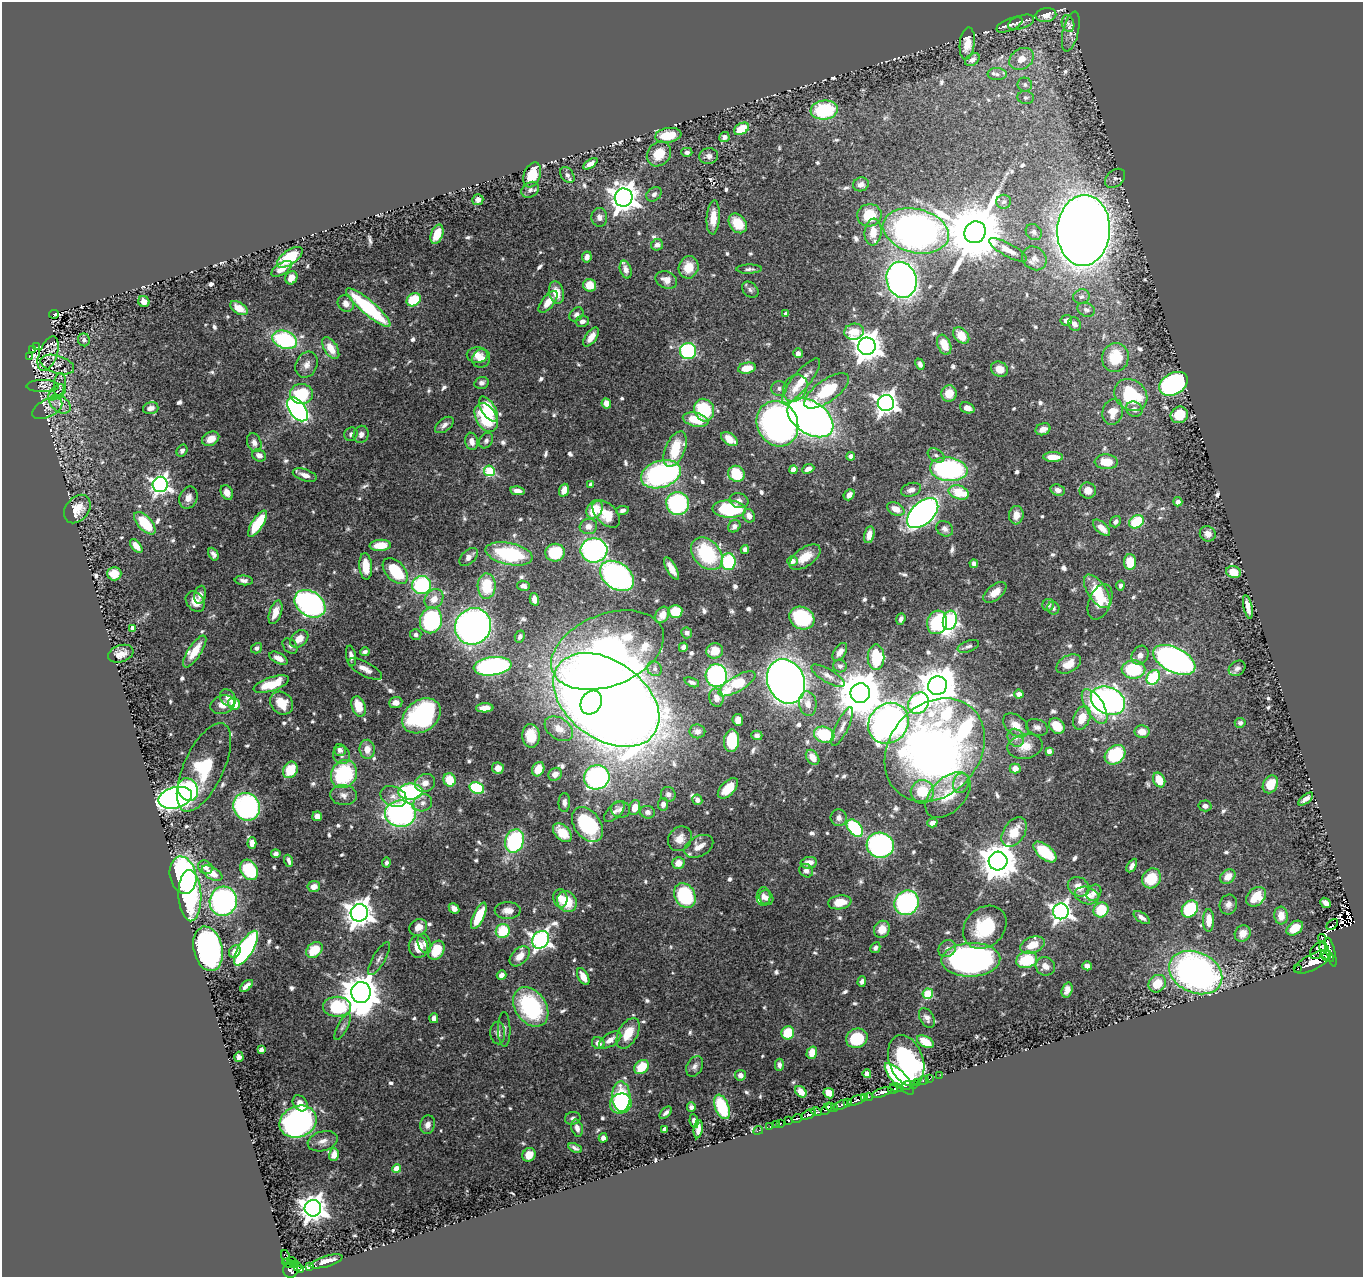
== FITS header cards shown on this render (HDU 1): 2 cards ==
NAXIS1  =                 1361
NAXIS2  =                 1275

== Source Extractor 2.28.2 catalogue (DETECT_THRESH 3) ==
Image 1361 x 1275 px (HDU 1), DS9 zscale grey, 1 PNG px = 1 image px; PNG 1365 x 1279 px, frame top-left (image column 1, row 1275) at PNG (2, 2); each listed source drawn as its Kron ellipse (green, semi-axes under 4 px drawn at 4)
Background 0.402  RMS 0.014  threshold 0.0433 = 3 sigma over >= 5 px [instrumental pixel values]
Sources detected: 771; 5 with non-positive FLUX_AUTO (blend fragments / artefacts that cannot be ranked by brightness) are neither listed nor drawn; of the other 766, the 500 brightest by FLUX_AUTO listed and drawn (266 fainter detections omitted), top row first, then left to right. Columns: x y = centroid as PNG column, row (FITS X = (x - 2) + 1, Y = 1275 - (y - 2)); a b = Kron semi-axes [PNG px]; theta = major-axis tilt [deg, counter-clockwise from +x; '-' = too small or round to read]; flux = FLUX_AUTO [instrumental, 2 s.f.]
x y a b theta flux
1046 15 10 7 9 12
1021 22 13 6 19 5.1
1068 23 8 6 -73 3.4
1009 25 14 6 22 5.5
1071 31 20 7 76 8.1
967 44 16 7 83 13
1021 59 13 10 32 15
972 60 8 5 36 5.1
997 74 10 6 -1 3.6
1025 85 7 7 - 3.3
1026 98 8 6 -8 3.1
824 110 14 9 7 79
741 129 8 5 31 26
668 135 13 7 9 25
724 137 5 5 - 4.1
687 152 5 4 - 3.3
659 154 13 11 50 24
709 156 9 8 - 5.6
590 164 8 4 34 6.6
532 175 13 8 69 30
567 175 9 6 -57 3.7
1115 178 11 8 42 3.6
861 184 8 6 19 4.9
530 190 9 7 33 4
654 194 8 6 40 4.2
624 198 9 9 - 1300
478 200 5 5 - 5.9
1004 202 7 7 - 2.9
869 215 12 11 - 32
599 217 9 8 - 4.3
713 217 17 6 86 15
738 223 11 8 -54 27
1084 230 35 26 86 2300
916 231 33 22 -14 620
873 232 13 8 84 15
975 232 11 10 - 9500
1034 232 9 7 -47 3.3
437 234 10 6 71 16
657 245 6 5 - 5.6
1008 250 21 6 -29 8.4
290 257 15 7 35 37
587 257 6 4 81 4.5
1034 258 13 11 -39 7.8
689 267 11 10 - 18
282 269 12 5 32 8.9
749 269 13 4 2 3.1
626 270 9 5 -73 5.2
291 278 7 5 60 8
666 280 11 8 -23 9
902 280 18 15 -74 550
590 285 6 6 - 16
750 290 9 7 -44 3.1
556 293 11 7 -77 15
1081 297 8 7 - 3.8
414 300 7 6 - 46
144 301 6 5 - 5.6
548 302 13 6 51 13
346 303 9 7 -49 7.7
239 308 10 5 -32 11
368 308 28 7 -40 110
1086 310 9 6 -21 3.8
54 314 5 3 - 10
576 314 8 6 43 3.7
786 314 4 3 - 3.8
1066 320 6 5 - 4.5
582 321 7 5 10 4.5
1074 324 7 6 - 5.3
854 332 10 8 12 22
961 336 9 6 -46 14
591 337 11 5 55 9.7
84 340 6 6 - 3.8
285 340 12 8 -19 120
944 345 10 6 -67 16
867 346 9 8 - 1500
36 347 4 2 - 6.5
331 348 12 6 -58 16
33 350 3 2 - 5.7
688 351 8 8 - 120
798 353 5 5 - 4.2
48 354 18 9 69 6.3
477 355 10 8 -1 10
29 357 2 2 - 4.2
1115 358 15 13 75 37
481 359 9 8 - 10
920 364 6 4 -67 3.3
57 365 17 8 -18 6.2
307 365 13 10 65 8.2
747 368 9 5 10 16
999 369 9 7 -31 9.3
801 381 28 8 51 22
481 383 7 6 - 3.5
1173 384 15 10 30 250
60 385 12 6 88 3.6
43 386 16 6 0 4.2
779 388 8 7 - 3.7
795 388 14 11 59 14
827 391 26 11 36 46
56 392 10 5 45 3.1
949 393 8 7 - 14
301 394 11 10 - 51
1131 395 17 14 -39 74
606 403 5 4 - 10
886 403 8 8 - 690
60 404 12 8 -36 7.2
47 408 16 8 27 5.8
151 408 8 5 16 6.6
967 408 7 5 -21 7.3
297 409 13 8 -53 350
488 409 14 7 -58 36
1134 409 8 7 - 5.3
704 410 11 10 - 63
1113 412 13 10 74 17
1179 415 9 8 - 26
486 417 15 10 -61 62
810 418 25 16 -34 660
696 420 13 7 -13 26
777 424 23 20 -63 460
444 425 11 6 37 4.7
1043 429 8 5 22 7.2
351 434 7 6 - 3.4
361 434 9 7 70 4.8
211 439 9 6 28 10
729 439 9 5 -34 15
486 440 8 6 59 3.2
472 441 9 6 -79 6.1
254 443 9 7 -70 5.5
675 449 19 9 67 34
182 451 6 5 - 3.7
259 455 7 5 -29 5.4
936 455 9 6 -31 3.6
851 456 4 4 - 4.8
1053 457 10 5 -1 14
1106 462 11 7 -2 22
808 469 6 4 24 6.3
949 469 19 11 -7 200
794 470 4 4 - 16
489 471 5 5 - 78
661 474 20 13 18 210
736 474 8 8 - 39
305 475 12 6 -18 7.6
160 484 8 7 - 450
591 485 4 4 - 7.3
564 490 6 5 - 8.5
911 490 10 6 18 6.1
1058 490 7 5 -19 5.7
1088 490 8 8 - 9.9
517 491 7 4 -11 6
227 492 8 5 -62 8.2
959 492 10 6 -19 34
849 495 6 4 50 6.5
188 498 11 9 69 7.6
739 501 10 7 -13 4.5
1178 502 4 4 - 5.9
678 503 11 11 - 140
77 509 15 11 52 15
594 509 10 7 57 23
729 509 17 8 -2 81
896 509 9 6 -26 12
622 510 6 4 11 3.1
923 513 19 11 43 510
606 514 16 10 -45 24
1016 515 9 7 84 8.6
749 516 7 5 -65 6.4
1115 522 6 5 - 3.4
1136 522 8 6 33 43
145 523 14 7 -47 37
258 524 15 5 57 51
588 526 9 7 17 6.9
734 526 7 5 48 4.9
1101 528 10 5 -43 9.9
945 529 9 7 -31 4.8
1208 534 8 7 - 6.5
869 535 9 5 77 8.2
380 545 10 5 4 23
136 546 8 4 -50 8.2
594 550 13 12 - 230
745 550 4 4 - 4.6
555 553 10 9 - 45
213 554 7 4 -62 3.6
509 554 24 11 -12 79
707 554 18 13 -48 79
469 557 11 6 44 6.9
805 557 18 9 35 18
792 561 5 5 - 7.8
728 562 8 7 - 93
1130 562 8 6 -89 24
974 564 4 4 - 3.9
366 566 13 6 -86 21
672 569 12 5 -61 10
395 571 15 9 -46 48
1234 572 7 5 -19 13
114 574 7 6 - 18
617 576 19 13 -36 280
244 580 9 5 -4 4.3
422 585 9 9 - 120
487 586 13 9 -88 39
523 586 6 5 - 5.7
1120 586 5 4 - 3.5
1097 591 19 9 -56 42
995 592 13 7 39 11
200 595 9 5 79 4.6
434 599 10 8 51 13
534 599 6 4 -75 6.1
195 602 11 8 -50 12
1100 602 18 11 68 13
310 604 17 12 -34 300
1048 605 6 5 - 3.1
1248 607 12 4 -78 7.7
1053 608 6 6 - 3.3
676 611 7 6 - 31
275 612 12 6 70 12
662 615 9 6 60 12
802 618 13 11 -27 84
901 619 6 4 71 3.8
431 620 13 11 72 120
950 620 10 7 78 260
937 622 12 9 73 75
473 626 19 17 48 540
133 628 4 4 - 9
687 633 5 5 - 3
416 634 5 5 - 3
520 637 6 5 - 3.1
299 639 10 7 41 11
290 646 8 6 -46 2.9
968 646 11 5 20 3.4
683 647 5 4 - 3.7
257 648 6 5 - 3.3
607 650 59 36 22 700
195 651 18 6 57 20
715 651 8 7 - 13
365 652 5 4 - 3.1
840 652 10 5 55 6.6
121 654 13 8 19 8.7
1140 655 10 8 60 6.4
351 656 10 5 -80 4.4
876 657 13 8 -90 53
279 658 10 5 -28 7.5
1174 660 23 12 -27 510
1069 664 13 8 29 12
493 666 19 9 7 230
840 666 7 6 - 3.1
1237 668 9 7 36 4
365 669 19 7 -28 8.3
655 669 8 7 - 3.5
1133 669 12 9 1 78
716 676 11 11 - 200
828 676 19 6 -30 6.5
1153 677 8 6 52 71
786 681 23 18 -66 820
692 682 8 4 -22 3.1
271 684 18 7 19 34
737 684 21 7 30 50
937 686 9 9 - 2700
860 693 10 9 - 5200
1019 694 5 4 - 6.6
228 698 9 7 -52 6.5
716 698 9 7 -76 7.1
606 700 59 39 -36 3200
1108 701 18 13 -26 350
396 702 6 5 - 7.2
282 703 12 10 -42 22
591 703 12 10 61 380
918 703 11 9 51 140
234 704 6 6 - 22
808 704 12 9 -81 9.2
222 705 12 9 17 9.4
359 706 10 6 -72 24
1095 706 20 9 -59 44
485 708 9 4 2 9
421 716 21 15 35 180
1082 718 12 8 68 17
738 720 6 5 - 7.8
888 723 21 19 47 450
1240 723 5 5 - 3
1016 725 14 9 -40 13
1057 726 9 7 -46 21
842 727 21 6 65 6.4
1037 727 11 8 -21 4.5
559 729 15 10 -34 12
697 731 8 7 - 5.2
1142 732 7 6 - 13
757 735 5 4 - 3.1
824 735 10 7 -19 55
531 736 12 8 -87 19
1016 738 9 7 -61 5.3
732 741 11 7 85 43
1025 746 18 12 11 16
367 749 9 7 -83 12
340 750 6 6 - 4.6
935 750 56 45 49 1000
1049 751 4 4 - 5.9
342 755 9 8 - 5.3
1115 755 11 8 39 73
813 757 8 5 -54 9.7
204 767 48 20 65 77
498 768 6 6 - 8.7
1015 768 5 5 - 12
538 769 7 5 64 17
290 770 9 7 58 29
344 774 14 12 59 85
555 774 7 6 - 7.3
597 777 13 12 - 240
450 780 7 6 - 27
1159 780 8 5 -62 20
425 783 10 8 26 8.1
961 783 10 8 73 6
1270 784 9 7 59 22
477 788 7 5 -24 87
728 788 13 6 46 20
188 790 12 9 -62 81
410 792 12 8 2 200
922 792 12 11 - 29
668 794 7 7 - 3.8
344 795 13 10 -6 7.7
948 795 27 17 46 30
393 796 14 10 -25 8.9
175 798 17 10 14 660
1306 799 9 4 38 5.3
697 800 5 5 - 4
564 802 9 6 -90 4.8
423 803 9 8 - 5.5
663 804 6 5 - 4.1
1205 806 6 5 - 4
247 807 14 13 - 190
634 808 7 5 73 11
620 809 9 8 - 4.4
614 812 13 6 44 4.3
648 812 7 6 - 3.9
400 814 15 13 -1 270
317 816 5 5 - 10
839 818 8 8 - 5.5
932 823 5 4 - 5.4
587 825 19 13 -54 100
855 828 10 6 -49 97
1014 832 16 10 58 22
562 833 11 7 -45 26
680 839 13 11 49 11
514 841 12 9 71 120
252 843 6 4 88 7.8
880 845 13 12 - 220
699 846 15 10 28 10
1045 852 14 7 -40 46
276 854 4 4 - 4.2
289 861 6 3 -71 3.1
998 861 9 9 - 2700
386 863 5 4 - 3.2
678 863 6 5 - 11
809 863 8 5 10 10
1132 866 7 4 59 4.3
205 867 8 6 -35 5.1
249 870 11 8 -60 62
806 871 7 6 - 4.3
212 873 11 6 -30 15
183 875 19 13 -78 260
1228 876 8 6 37 11
1152 878 10 9 - 32
314 887 6 5 - 7.7
1079 887 11 9 -29 11
1094 893 9 6 55 5.7
1087 895 12 8 -16 12
190 896 26 11 -88 100
685 896 13 10 -59 86
763 896 9 7 87 5.3
1256 897 11 8 45 22
560 898 9 7 -83 6.7
766 898 8 6 -57 4.2
223 901 15 13 76 240
567 902 11 9 -61 28
840 902 12 7 8 17
907 903 13 12 - 150
1326 903 6 4 -41 6.8
1228 905 10 8 71 5.4
454 908 6 4 -46 6.1
1190 909 9 7 49 86
508 910 13 8 0 8.1
1101 910 8 7 - 41
1061 911 8 8 - 540
359 913 9 8 - 1200
479 916 14 5 65 33
1281 916 9 7 -85 14
1142 917 9 4 -35 4.2
1209 920 11 5 -90 13
1332 924 7 3 42 51
418 927 9 8 - 10
985 927 24 19 44 56
1295 928 9 6 35 17
882 929 9 7 59 11
503 931 7 7 - 38
1243 933 8 7 - 9.6
1322 938 4 2 - 140
541 940 9 8 - 470
424 944 10 6 -73 4.6
1032 945 13 8 21 19
418 947 11 9 -86 19
246 948 20 7 59 200
875 948 5 5 - 3
208 949 22 14 -77 370
947 949 9 8 - 5.3
314 950 9 7 41 28
436 950 10 7 60 27
1318 951 9 6 49 270
1325 951 9 4 -73 430
235 952 6 5 - 7.4
1331 952 15 3 -76 430
520 956 12 7 45 13
1327 956 7 5 -31 390
379 959 19 6 59 5.6
971 960 29 17 2 430
1027 960 11 8 16 42
1313 962 20 8 27 1400
1045 966 10 9 - 6.9
1087 966 5 4 - 5.6
1298 969 3 2 - 34
1196 973 28 20 -25 410
502 975 5 4 - 4.7
583 977 9 5 -62 11
862 981 5 4 - 3.5
1157 984 9 8 - 20
246 986 8 4 40 6.1
1067 990 8 5 73 5.7
361 992 10 9 - 2800
928 994 5 5 - 64
337 1007 14 10 0 72
531 1007 21 15 -55 110
434 1018 5 4 - 4.4
927 1018 11 7 -58 4.7
342 1027 14 5 62 3.6
504 1029 17 6 -89 4.5
498 1033 11 7 -87 5
628 1033 16 9 61 21
788 1033 6 6 - 37
857 1038 11 9 25 47
610 1040 12 6 33 8
925 1042 9 5 -29 19
598 1043 6 5 - 7.3
261 1049 4 3 - 4.4
812 1053 6 5 - 13
239 1057 5 4 - 3.9
906 1060 26 17 -71 260
779 1065 6 4 -89 3.7
695 1066 11 7 61 4.5
641 1067 8 6 44 29
867 1074 4 4 - 12
740 1075 5 5 - 4.8
940 1075 2 2 - 5.4
930 1078 3 2 - 7.9
899 1079 20 7 -48 160
924 1080 5 3 - 21
917 1082 2 2 - 8.2
913 1084 2 2 - 9.4
906 1085 6 2 17 36
897 1087 7 4 -13 200
893 1089 5 3 - 230
801 1092 6 5 - 9.6
882 1092 10 3 19 490
829 1093 5 5 - 16
621 1096 15 9 -88 51
868 1097 4 3 - 24
864 1098 4 3 - 49
857 1100 10 3 22 160
300 1103 9 6 -51 9
621 1103 11 10 - 76
848 1103 4 3 - 79
841 1105 8 3 21 170
691 1107 5 4 - 3
722 1107 13 6 -69 56
832 1107 6 4 -10 170
826 1109 7 3 51 140
816 1112 5 3 - 250
666 1113 7 4 44 3.4
808 1114 8 4 27 420
573 1118 8 6 16 3.5
797 1118 5 3 - 73
694 1121 7 4 -82 3.3
789 1121 3 2 - 10
298 1122 19 15 23 400
780 1123 3 3 - 20
428 1125 9 7 75 5.8
776 1125 2 2 - 5.3
770 1127 3 2 - 12
577 1128 8 5 -74 5.9
665 1129 4 4 - 6
698 1129 9 4 82 6.8
758 1130 5 2 - 9.7
603 1138 4 4 - 3.9
323 1141 15 9 16 7.6
575 1148 7 3 -27 3.1
334 1155 6 5 - 9.7
529 1155 7 6 - 12
397 1169 4 4 - 15
313 1208 8 8 - 1200
285 1257 7 3 -74 35
326 1261 17 5 16 12
292 1262 4 3 - 34
288 1263 6 3 -23 54
295 1264 3 2 - 23
298 1267 3 2 - 17
309 1267 4 3 - 30
291 1270 7 7 - 240
300 1270 3 3 - 34
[266 fainter detections neither listed nor drawn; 5 non-positive-flux detections neither listed nor drawn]